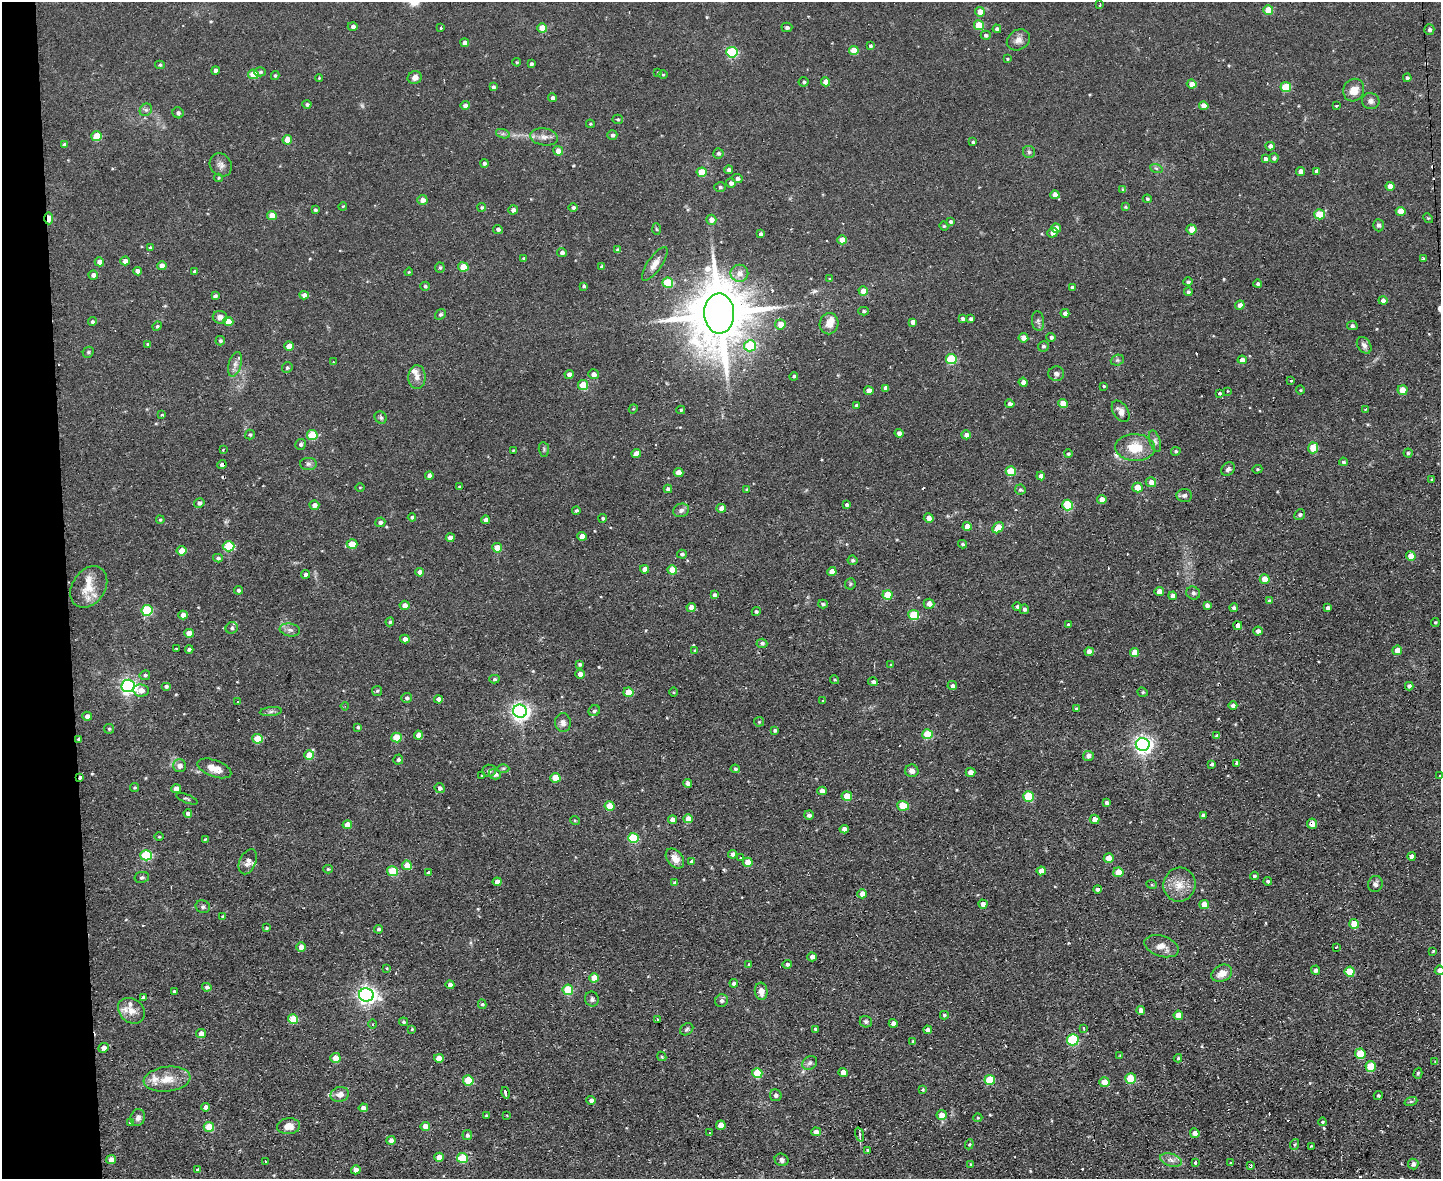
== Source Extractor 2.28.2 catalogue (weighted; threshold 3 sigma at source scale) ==
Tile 4 of 3 x 4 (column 1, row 2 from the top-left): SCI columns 238-1676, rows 2355-3531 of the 4681 x 4708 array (HDU 1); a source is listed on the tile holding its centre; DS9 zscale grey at full resolution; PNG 1443 x 1181 px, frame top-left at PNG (2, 2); each listed source drawn as its Kron ellipse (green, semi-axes under 4 px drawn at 4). Shown black and unused: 5% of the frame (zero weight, under 2 of 3 exposures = <1% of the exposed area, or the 3 px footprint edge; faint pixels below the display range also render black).
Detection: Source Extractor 2.28.2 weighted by HDU 2 'WHT'; one run over the whole footprint, this tile lists its part. Background 0.0736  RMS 0.0069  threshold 0.0308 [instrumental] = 3 sigma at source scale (4.5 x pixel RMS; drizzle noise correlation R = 1.50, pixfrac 1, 0.05/0.05 arcsec/px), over >= 5 px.
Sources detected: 544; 1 too faint to see at this stretch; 12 cosmic-ray / hot-pixel residue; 1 long thin detection or spike segment (spike, bleed or trail) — neither listed nor drawn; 8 inside a brighter listed object's ellipse — not listed separately; of the other 522, all 500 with FLUX_AUTO >= 0.608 (the completeness limit of this list) listed and drawn (22 fainter detections not listed), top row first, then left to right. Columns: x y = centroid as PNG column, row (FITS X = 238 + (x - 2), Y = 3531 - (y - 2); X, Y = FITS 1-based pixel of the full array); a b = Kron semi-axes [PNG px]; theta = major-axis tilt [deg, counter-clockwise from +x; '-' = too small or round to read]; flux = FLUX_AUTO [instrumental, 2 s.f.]
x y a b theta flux
1100 5 4 2 - 0.77
1268 10 5 4 - 18
980 12 5 4 - 7.4
979 25 5 5 - 17
353 26 5 4 - 1.9
787 27 5 4 - 1.8
441 28 3 3 - 1.7
542 28 5 4 - 11
997 29 4 4 - 1.8
1429 30 5 5 - 1.8
986 35 5 4 - 1.4
1018 40 12 10 33 4.5
465 43 4 4 - 4.2
870 46 4 4 - 1.2
854 50 5 4 - 13
732 52 5 5 - 57
1007 59 4 3 - 0.69
517 62 4 3 - 0.81
531 64 4 3 - 1.4
160 65 5 4 - 0.92
215 70 4 4 - 2.1
260 72 6 4 0 1.2
658 73 4 3 - 0.72
253 74 5 4 - 16
663 74 4 3 - 0.65
275 75 4 4 - 1
319 78 4 4 - 0.81
415 78 7 6 - 3.3
1407 78 4 4 - 1.4
804 82 5 5 - 1.3
826 82 4 4 - 7.3
1192 84 5 4 - 5.4
493 87 4 4 - 1.4
1286 87 5 5 - 26
1354 90 11 10 - 7.7
553 98 4 4 - 2
1371 101 9 8 - 2.8
307 104 4 4 - 1.4
465 105 5 4 - 2.5
1204 106 5 4 - 5.7
1336 106 3 3 - 1.8
146 110 7 5 42 1.6
178 113 6 5 - 1.5
618 119 5 4 - 0.92
590 124 4 3 - 0.75
503 134 7 4 -18 1.5
612 135 5 4 - 1.9
97 136 5 5 - 18
544 137 14 8 -9 4.5
287 140 5 5 - 8.5
973 142 3 3 - 1.3
64 145 4 4 - 1.7
1270 146 5 4 - 2.8
558 151 5 4 - 6.1
1029 152 6 6 - 1.5
718 153 5 5 - 1.6
1274 158 5 4 - 1.8
1266 159 3 3 - 8.3
484 163 4 4 - 1.9
221 165 12 10 -52 3.9
1156 168 6 4 -19 1.1
729 170 4 4 - 2.2
1301 171 4 4 - 4.2
1317 171 4 4 - 2.8
702 172 5 5 - 17
218 178 4 4 - 0.8
737 178 5 4 - 2.1
731 183 5 4 - 2.5
1390 186 4 4 - 4.4
720 187 6 5 - 1.2
1123 189 4 4 - 1.5
1055 195 4 4 - 5.6
1147 199 4 4 - 1.2
422 200 5 5 - 4.2
343 206 4 3 - 0.62
482 207 4 4 - 1
1125 207 4 4 - 0.68
573 208 4 4 - 1.5
315 210 4 4 - 1.2
513 210 4 4 - 2.7
1401 211 5 4 - 7.1
1320 214 5 5 - 19
272 215 5 4 - 7.4
49 218 6 4 -87 9.6
1428 218 5 4 - 0.78
711 220 5 5 - 4.3
950 222 4 4 - 1.1
1379 225 6 5 - 1.6
944 226 4 4 - 0.73
1056 228 4 4 - 5.4
498 229 5 4 - 1.9
656 229 6 4 -86 0.84
1191 229 5 5 - 6.1
1052 233 5 5 - 2.5
760 234 4 3 - 1.3
842 240 5 4 - 9.7
150 247 4 3 - 0.84
618 250 4 4 - 1.9
562 253 5 4 - 2.3
524 258 4 3 - 1
1423 259 3 3 - 1.4
125 261 5 4 - 3.4
99 262 5 4 - 4.4
655 264 20 7 55 5.9
162 266 5 4 - 4.9
602 266 4 4 - 1.1
440 267 5 5 - 1.2
463 267 5 4 - 12
138 271 4 4 - 3.2
195 271 3 3 - 1.1
409 272 4 3 - 0.64
739 273 9 8 - 5.3
93 275 5 4 - 2.7
830 279 4 4 - 1.1
1188 282 4 4 - 1.4
668 283 5 5 - 32
1258 284 4 4 - 1.3
425 286 5 4 - 1.1
584 286 4 4 - 1.3
1072 287 4 3 - 1.8
863 291 5 4 - 7.4
1188 292 4 4 - 1.2
304 295 5 4 - 3.3
215 296 4 3 - 1.7
1383 300 4 4 - 2.7
1240 305 5 4 - 3.6
863 311 5 4 - 0.94
719 313 20 15 -89 5800
1065 313 4 4 - 3.3
440 314 6 5 - 1.3
220 317 7 6 - 3.2
962 318 4 3 - 1.7
971 319 4 3 - 1.6
228 321 5 4 - 7
1038 321 10 6 -85 2.1
92 322 4 4 - 1.1
913 322 4 4 - 3.3
780 324 5 5 - 8.5
829 324 11 9 81 6.4
157 326 5 4 - 1
1352 326 5 4 - 1.6
1051 337 4 4 - 1.4
1023 338 5 4 - 4.3
220 341 5 4 - 1.3
148 344 4 4 - 1.1
1364 345 9 6 -55 2.8
289 346 5 4 - 7.4
750 346 6 5 - 38
1043 346 5 5 - 1.5
88 352 6 5 - 0.96
951 359 5 5 - 40
1117 360 7 5 20 1.3
1242 360 4 4 - 4.4
333 362 3 3 - 0.61
235 364 13 6 74 3.3
287 368 5 5 - 1.4
569 374 4 4 - 3.7
593 374 5 5 - 3.7
1056 374 8 7 - 2.7
794 376 4 4 - 1.1
417 377 12 8 88 4.3
1291 381 3 2 - 0.89
1023 382 4 4 - 2.5
583 385 5 5 - 13
1104 386 3 3 - 0.62
885 388 4 4 - 2.5
1300 390 4 4 - 0.69
1403 390 5 4 - 9.4
869 391 4 4 - 5.6
1227 391 3 2 - 1.1
1220 393 3 3 - 1.3
1010 404 4 4 - 2.1
1063 404 5 4 - 11
856 405 4 3 - 1.4
633 409 4 3 - 0.64
1365 409 3 2 - 0.95
681 410 4 4 - 0.91
1121 411 12 7 -58 4.3
162 415 3 2 - 1
381 418 6 5 - 1.4
899 433 4 4 - 2.6
250 435 5 5 - 1.2
312 435 5 5 - 27
966 435 4 4 - 3.2
1155 441 11 5 -72 2.2
301 444 5 5 - 1.9
1135 447 19 13 -2 16
1313 448 5 5 - 13
223 449 3 2 - 0.88
544 449 7 5 -84 1.1
513 451 3 3 - 0.68
1176 451 5 4 - 1.1
636 453 4 4 - 5
1408 453 4 4 - 1.1
1068 454 4 4 - 1.1
1343 462 4 4 - 1.3
308 464 8 6 -1 1.8
222 465 4 4 - 2.5
1228 469 8 6 39 1.8
1257 469 5 4 - 0.76
1011 471 5 5 - 17
679 473 5 4 - 7.8
429 475 4 4 - 3
1041 476 4 4 - 2.9
1432 480 3 3 - 1.2
1151 482 5 5 - 4.4
360 487 5 3 - 0.66
459 487 4 4 - 0.63
1137 487 5 5 - 9.5
668 489 4 4 - 2.1
747 489 4 3 - 1.3
1020 490 5 5 - 1.3
1184 495 8 6 3 2
1102 499 4 4 - 5.7
199 503 5 4 - 1.8
314 505 5 4 - 3.5
846 505 3 3 - 1.4
1068 505 5 5 - 31
721 508 5 4 - 4.6
576 510 4 3 - 1.2
681 510 8 6 21 2.4
1300 515 5 5 - 1.7
412 517 4 3 - 1.4
603 518 4 4 - 1
929 518 5 4 - 3.6
160 520 4 4 - 0.86
486 520 4 4 - 3.7
380 522 5 4 - 2
967 526 4 4 - 5.1
998 528 6 5 - 11
582 536 5 4 - 5.5
450 538 4 4 - 4.2
352 544 5 4 - 9.9
962 544 4 3 - 0.96
229 546 6 5 - 28
497 548 5 4 - 10
181 551 5 4 - 9.4
682 554 5 4 - 1.4
1411 556 5 4 - 7.7
218 558 5 4 - 1.5
852 560 5 4 - 1.3
645 569 4 4 - 4.6
672 570 5 4 - 14
420 572 4 4 - 4.3
832 572 4 4 - 8.1
306 574 4 4 - 2.2
1265 579 5 4 - 8.9
850 584 6 5 - 0.98
89 587 22 16 57 13
238 590 4 4 - 1.4
1159 592 4 4 - 5.3
1193 593 7 6 - 1.8
714 595 4 4 - 1.8
888 595 5 4 - 18
1173 596 4 4 - 2.5
1269 601 4 4 - 1.3
823 604 5 3 - 1.3
929 604 5 5 - 4.4
404 605 5 4 - 3.2
1207 605 4 4 - 2.2
691 607 4 4 - 4.2
1017 607 4 4 - 1.5
1234 608 4 4 - 1.6
1328 608 4 4 - 1.7
1024 609 5 4 - 1.7
147 610 5 5 - 43
756 611 4 4 - 1.1
183 615 4 4 - 4.8
914 615 5 5 - 28
390 622 4 4 - 1.1
1435 622 4 4 - 0.81
1068 624 3 3 - 1.9
1238 625 4 4 - 3.3
232 628 6 5 - 1.6
290 630 10 6 -10 2.6
1258 631 4 4 - 2.7
189 633 5 4 - 6.5
405 639 5 4 - 3.7
762 643 5 4 - 1.5
176 649 3 3 - 1.1
189 649 4 3 - 1.5
695 650 4 4 - 0.85
1397 650 5 4 - 5.7
1089 652 4 4 - 5
1134 653 4 4 - 7.3
580 664 4 4 - 1.2
891 665 4 4 - 0.75
580 674 5 4 - 3.3
145 675 5 4 - 1.4
494 679 5 4 - 1.1
835 680 5 4 - 0.88
873 682 5 4 - 1.2
128 686 6 6 - 200
166 686 5 4 - 1.7
952 686 5 4 - 2.2
1409 686 4 4 - 2.2
141 690 8 6 -8 5.5
377 691 5 5 - 0.98
628 692 5 4 - 11
673 692 5 3 - 0.62
1143 692 5 4 - 0.96
407 698 5 5 - 1.6
439 699 4 4 - 4.7
823 701 4 3 - 0.8
237 702 3 2 - 0.63
345 706 4 3 - 0.74
1233 706 4 4 - 2.2
1076 709 4 3 - 1
271 711 11 4 5 1.7
520 711 7 6 - 290
594 711 6 5 - 1.5
87 716 5 4 - 2.4
759 722 5 5 - 0.85
563 723 9 8 - 3.3
358 727 4 4 - 1.4
109 729 5 5 - 0.85
775 731 4 4 - 1
927 734 5 5 - 21
418 735 4 4 - 4.6
1217 736 4 4 - 2
396 737 5 5 - 20
79 739 4 3 - 1.6
257 739 5 5 - 20
1143 744 7 6 - 310
309 755 5 5 - 12
1088 756 5 5 - 2.9
398 760 5 5 - 1.4
1237 763 4 3 - 1.4
1212 764 4 3 - 1.3
179 766 6 6 - 3.5
214 768 18 8 -20 7.5
503 768 6 4 1 1.1
735 769 5 4 - 1.3
489 771 7 6 - 1.6
912 771 7 6 - 3.4
970 772 5 4 - 4.9
495 774 6 5 - 3.5
482 775 3 3 - 0.68
1440 776 3 2 - 0.82
80 777 3 3 - 6.9
555 778 5 5 - 15
688 783 4 4 - 3.5
134 787 4 4 - 0.92
440 788 5 4 - 2.2
176 789 5 4 - 6.3
822 791 5 4 - 4.3
847 796 5 4 - 12
1028 797 5 5 - 29
187 799 11 3 -22 1.1
1106 803 3 3 - 1.6
609 806 5 4 - 15
903 806 6 5 - 16
188 813 4 3 - 2
809 815 5 4 - 2.2
1203 815 4 4 - 1.9
688 819 5 4 - 6.7
1095 819 5 4 - 4.8
575 820 5 4 - 0.74
672 820 4 4 - 4.3
1312 824 5 5 - 5.5
347 825 5 4 - 7.3
844 829 4 4 - 3.8
159 837 4 3 - 0.61
633 838 5 5 - 34
205 839 4 3 - 0.74
733 854 4 4 - 2.6
146 855 6 5 - 42
1412 856 4 4 - 2.5
675 858 11 7 -51 6.2
740 858 3 2 - 1
1109 858 5 4 - 9
248 862 13 8 66 4.1
691 862 4 3 - 3.4
748 862 5 4 - 11
407 865 5 4 - 8.8
328 869 5 3 - 1
392 871 5 5 - 22
1041 871 4 4 - 4.6
1118 872 5 5 - 11
429 873 4 4 - 2.2
1254 876 4 3 - 1
142 877 7 5 11 1.4
1268 881 4 4 - 1.3
497 882 4 4 - 4.2
675 883 4 4 - 2.2
1375 884 8 7 - 2.5
1152 885 5 3 - 0.62
1180 885 17 16 - 11
1097 889 4 4 - 1.4
862 894 5 4 - 5.8
983 904 5 4 - 3.5
1204 905 5 4 - 8
203 907 7 6 - 1.6
223 916 4 4 - 0.68
1354 924 5 5 - 9.6
266 928 4 3 - 0.95
379 929 4 4 - 1.3
1162 946 18 10 -18 6.6
301 947 4 4 - 5.5
1336 947 3 2 - 0.8
1433 951 3 3 - 1.1
812 957 4 4 - 2.9
749 964 4 3 - 0.61
787 964 4 4 - 1.7
387 968 4 4 - 0.65
1316 970 4 4 - 2.1
1440 970 5 4 - 3.2
1350 972 5 5 - 16
1222 973 11 8 28 7.4
594 978 5 4 - 11
734 983 4 4 - 2.6
450 985 4 4 - 2.7
207 987 4 4 - 1.8
568 990 5 5 - 26
174 991 3 3 - 0.88
761 991 8 6 -83 4.5
366 995 7 6 - 320
143 998 4 3 - 1.8
592 999 7 6 - 1.9
722 1001 6 6 - 2
482 1004 5 4 - 1.1
1141 1010 4 4 - 3.5
131 1011 14 11 -37 6.6
944 1015 4 4 - 1
1178 1015 5 4 - 8
293 1019 5 5 - 20
658 1019 3 3 - 1.5
403 1022 4 4 - 1.2
866 1022 6 5 - 1.5
893 1023 4 4 - 3
373 1024 4 3 - 0.63
1084 1028 4 2 - 0.73
412 1029 4 3 - 0.89
687 1029 7 5 34 1.3
815 1029 4 3 - 0.96
928 1030 4 4 - 2.7
201 1034 5 4 - 4.8
1073 1040 6 5 - 58
913 1041 3 3 - 0.8
103 1048 5 4 - 3
1360 1054 5 5 - 23
1120 1055 3 3 - 0.77
662 1056 5 3 - 0.69
335 1058 5 5 - 7.8
439 1058 5 4 - 6.7
1178 1058 4 4 - 0.99
1435 1062 4 3 - 1
810 1063 8 6 34 2
1371 1066 5 5 - 17
843 1072 4 4 - 5
757 1073 5 5 - 24
1418 1073 5 4 - 1
1131 1078 5 5 - 22
167 1079 23 12 6 12
468 1080 5 5 - 20
990 1080 5 5 - 28
1104 1082 5 5 - 7.7
922 1090 4 4 - 0.95
505 1093 6 3 -76 3.3
340 1094 9 7 13 4.6
776 1095 6 5 - 1.9
1378 1096 4 4 - 1.2
591 1100 4 4 - 2.2
1411 1101 6 4 19 1.2
206 1107 4 4 - 2.8
363 1108 4 4 - 3.8
942 1115 5 5 - 7
486 1116 3 3 - 0.96
507 1116 3 2 - 0.66
138 1118 8 7 - 3.1
978 1118 4 4 - 0.8
1322 1122 4 4 - 2.2
130 1123 4 2 - 0.67
721 1125 5 4 - 9.9
289 1126 11 8 4 6.8
209 1127 5 5 - 14
425 1127 5 4 - 6.4
816 1132 5 4 - 3.9
709 1133 3 2 - 0.62
1195 1133 5 4 - 3.2
860 1134 7 3 -72 1.1
467 1135 5 5 - 1.7
391 1140 4 4 - 3.9
969 1144 5 4 - 0.84
1295 1144 5 3 - 0.86
1311 1146 3 3 - 0.74
867 1150 4 3 - 0.88
439 1157 5 4 - 6.5
462 1158 5 5 - 24
111 1160 5 4 - 5.4
782 1160 7 6 - 2.3
1171 1160 11 6 -16 3.4
265 1161 3 2 - 0.75
1195 1163 3 3 - 1.3
1231 1163 3 3 - 0.71
971 1164 4 3 - 0.84
1413 1164 5 5 - 2.2
1251 1165 3 3 - 1.2
198 1170 4 4 - 2.1
356 1170 4 4 - 5
Overlapping masked pixels (flux is a lower limit): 7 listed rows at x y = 49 218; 719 313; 222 465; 1238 625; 79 739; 80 777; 1312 824
Isophote crosses this tile's border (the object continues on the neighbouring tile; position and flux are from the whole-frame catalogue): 2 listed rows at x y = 1440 776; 1440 970